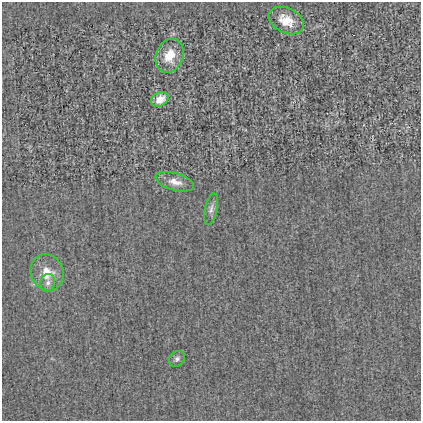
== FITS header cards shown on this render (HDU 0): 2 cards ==
NAXIS1  =                  419
NAXIS2  =                  419

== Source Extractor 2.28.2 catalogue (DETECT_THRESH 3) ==
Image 419 x 419 px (HDU 0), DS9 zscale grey, 1 PNG px = 1 image px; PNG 423 x 423 px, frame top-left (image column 1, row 419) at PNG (2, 2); each listed source drawn as its Kron ellipse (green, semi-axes under 4 px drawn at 4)
Background -0.00227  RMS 0.024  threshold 0.0723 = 3 sigma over >= 5 px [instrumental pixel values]
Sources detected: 8; all 8 listed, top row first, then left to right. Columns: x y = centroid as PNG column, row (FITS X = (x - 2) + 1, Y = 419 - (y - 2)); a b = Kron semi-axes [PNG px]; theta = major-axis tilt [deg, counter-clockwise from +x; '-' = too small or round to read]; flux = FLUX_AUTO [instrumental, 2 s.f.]
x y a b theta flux
286 21 19 12 -26 30
170 56 17 13 67 33
160 99 9 7 27 19
175 182 20 8 -15 16
211 209 16 6 77 8
47 272 18 16 -66 31
48 283 9 7 72 7.3
177 359 9 7 44 5.2